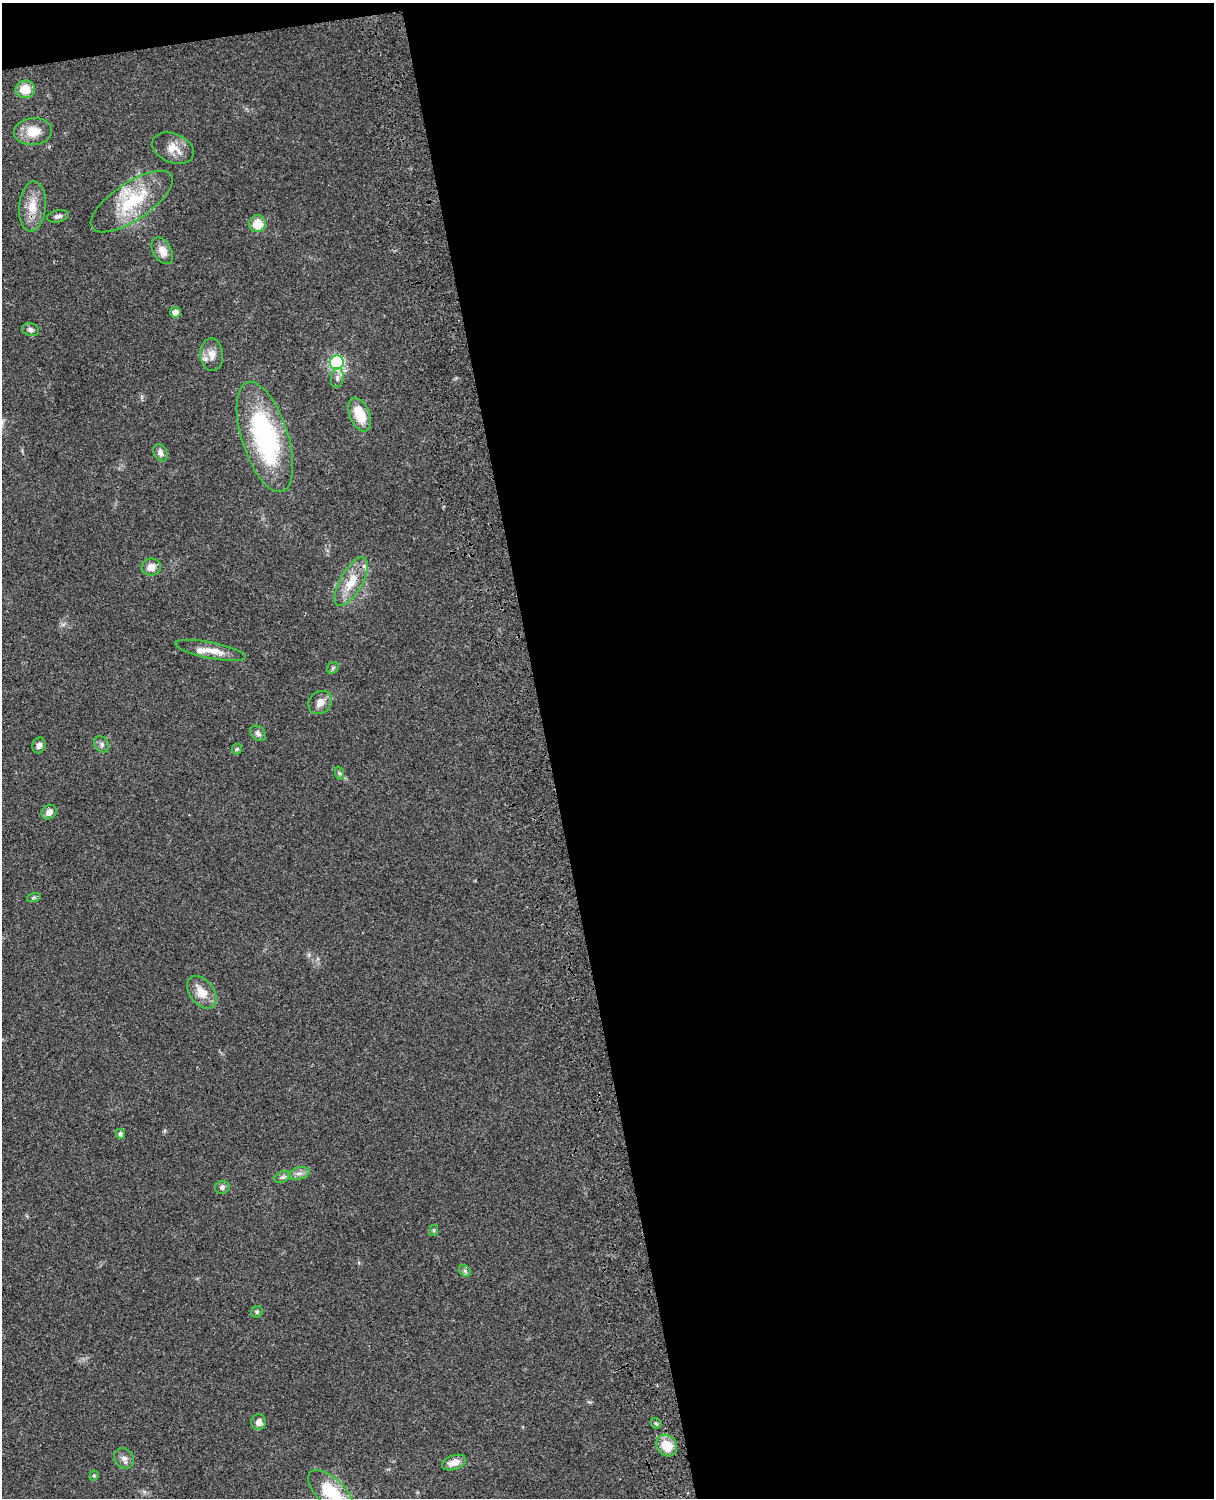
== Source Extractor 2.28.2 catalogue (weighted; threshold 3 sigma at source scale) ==
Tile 4 of 4 x 3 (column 4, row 1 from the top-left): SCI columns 3758-4969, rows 3268-4763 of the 5087 x 4926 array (HDU 1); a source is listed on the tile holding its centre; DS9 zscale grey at full resolution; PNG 1216 x 1500 px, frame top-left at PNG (2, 3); each listed source drawn as its Kron ellipse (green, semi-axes under 4 px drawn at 4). Shown black and unused: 56% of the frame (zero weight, under 3 of 4 exposures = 6% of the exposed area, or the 3 px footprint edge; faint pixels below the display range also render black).
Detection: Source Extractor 2.28.2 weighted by HDU 2 'WHT'; one run over the whole footprint, this tile lists its part. Background 0.076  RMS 0.0057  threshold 0.0257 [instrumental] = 3 sigma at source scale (4.5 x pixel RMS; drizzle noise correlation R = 1.50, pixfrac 1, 0.05/0.05 arcsec/px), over >= 5 px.
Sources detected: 45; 2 inside a brighter listed object's ellipse — not listed separately; the other 43 listed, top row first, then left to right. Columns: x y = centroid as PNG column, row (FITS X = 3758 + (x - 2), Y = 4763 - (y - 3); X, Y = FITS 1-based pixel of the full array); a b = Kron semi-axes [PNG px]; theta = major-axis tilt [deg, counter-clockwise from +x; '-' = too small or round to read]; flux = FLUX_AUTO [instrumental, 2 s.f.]
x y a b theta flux
25 89 9 9 - 9.2
33 132 19 13 6 10
173 148 22 14 -23 8
132 202 47 19 33 31
32 206 25 13 85 10
58 216 11 6 13 2
257 224 8 8 - 10
162 251 15 9 -59 5.7
175 312 5 5 - 3.8
30 330 8 6 -14 2.2
212 355 16 11 -86 5.5
337 362 7 7 - 74
337 378 10 6 81 2.1
360 414 18 10 -67 14
265 437 57 23 -72 83
160 453 9 6 -64 2.6
151 567 9 8 - 4.7
351 582 27 11 61 12
211 650 36 8 -11 7.9
333 668 6 5 - 0.97
320 703 13 10 43 4.4
258 733 9 6 -45 1.8
102 744 8 6 -55 1.8
39 745 8 6 67 2.3
237 749 5 5 - 0.8
339 773 7 4 -71 0.97
49 812 8 6 46 3.2
34 897 7 4 19 0.87
202 992 18 12 -51 8.3
120 1134 5 4 - 1.7
299 1173 10 6 13 2.4
282 1177 8 5 26 1.5
222 1187 7 6 - 1.7
434 1230 6 4 73 0.7
465 1271 6 5 - 1.2
257 1312 6 5 - 0.97
259 1422 8 7 - 3
656 1423 6 4 -43 0.86
667 1446 11 9 -53 12
124 1458 11 9 -49 2.9
454 1463 12 7 19 5
94 1476 5 4 - 0.82
330 1491 28 13 -42 25
Isophote crosses this tile's border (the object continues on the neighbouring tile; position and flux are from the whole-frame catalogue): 1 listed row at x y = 330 1491